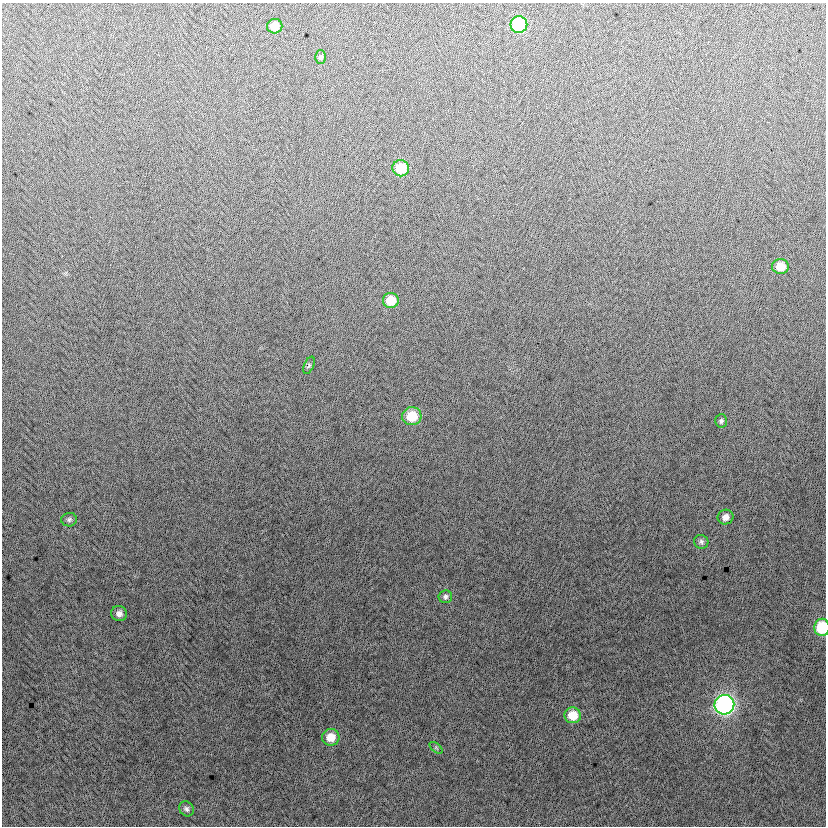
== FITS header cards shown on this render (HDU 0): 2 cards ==
NAXIS1  =                  824
NAXIS2  =                  824

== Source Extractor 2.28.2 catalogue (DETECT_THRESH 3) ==
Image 824 x 824 px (HDU 0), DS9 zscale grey, 1 PNG px = 1 image px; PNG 828 x 828 px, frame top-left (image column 1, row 824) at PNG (2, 3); each listed source drawn as its Kron ellipse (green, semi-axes under 4 px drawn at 4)
Background -2.19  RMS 13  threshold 37.9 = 3 sigma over >= 5 px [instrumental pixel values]
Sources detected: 20; all 20 listed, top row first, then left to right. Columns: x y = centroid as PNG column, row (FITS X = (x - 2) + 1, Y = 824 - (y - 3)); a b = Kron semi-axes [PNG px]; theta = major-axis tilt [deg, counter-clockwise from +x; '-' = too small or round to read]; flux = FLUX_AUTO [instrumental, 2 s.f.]
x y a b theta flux
519 24 8 8 - 60000
275 26 8 7 - 12000
321 57 6 5 - 1800
401 168 8 8 - 26000
780 266 8 7 - 13000
391 300 8 7 - 20000
309 365 9 5 65 1500
412 416 9 9 - 22000
721 421 6 6 - 1800
725 517 8 7 - 5200
69 520 8 7 - 2100
701 542 7 7 - 2400
445 597 7 6 - 2500
119 613 8 7 - 4200
822 627 8 7 - 41000
724 705 10 9 - 270000
573 715 8 8 - 19000
331 737 9 8 - 12000
436 748 8 4 -37 1400
186 809 8 7 - 2500
At the frame edge (FLAGS 8, measured only in part): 1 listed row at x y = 822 627